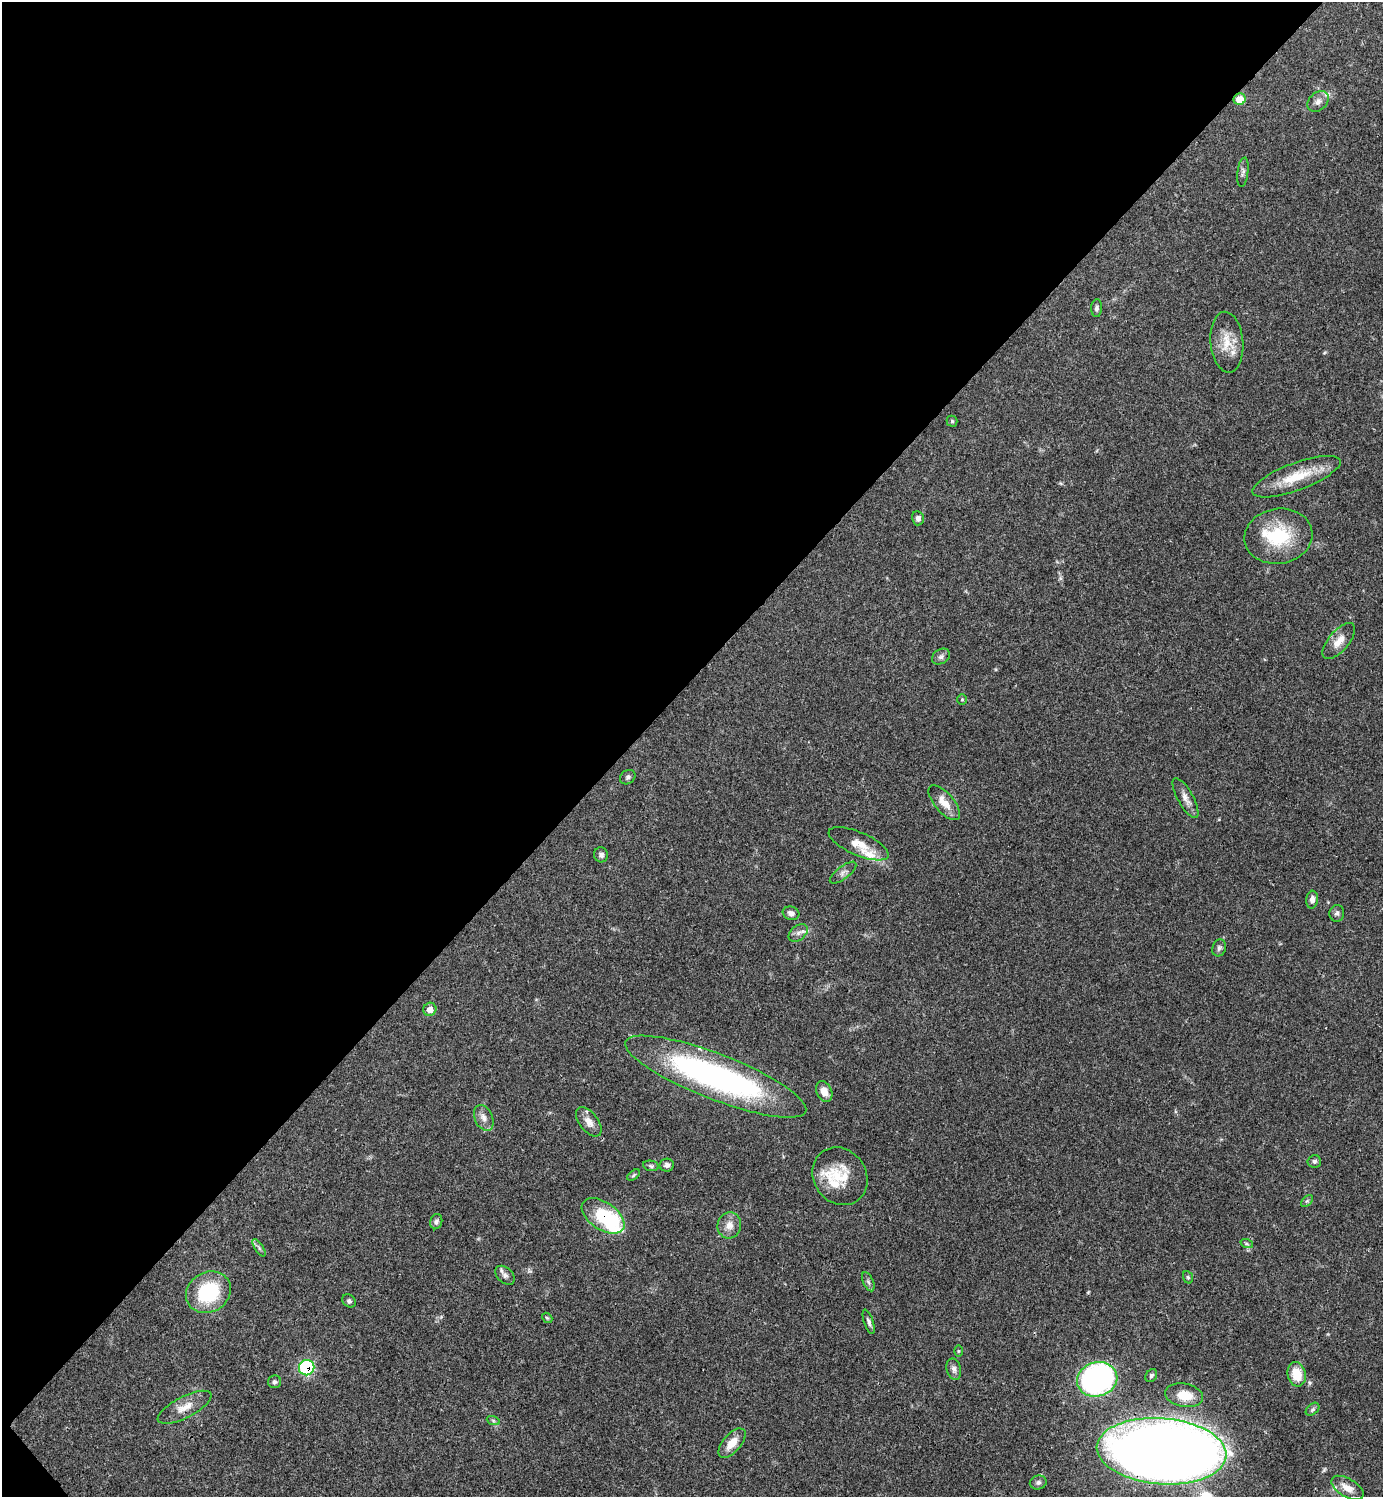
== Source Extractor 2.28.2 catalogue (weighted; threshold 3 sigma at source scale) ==
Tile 5 of 4 x 4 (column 1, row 2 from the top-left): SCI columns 299-1679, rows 2989-4483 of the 5981 x 5982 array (HDU 1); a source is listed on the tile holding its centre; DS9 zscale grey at full resolution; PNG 1385 x 1499 px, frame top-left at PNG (2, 2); each listed source drawn as its Kron ellipse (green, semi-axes under 4 px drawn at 4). Shown black and unused: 46% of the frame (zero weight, under 3 of 4 exposures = <1% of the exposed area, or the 3 px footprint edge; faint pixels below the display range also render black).
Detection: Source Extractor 2.28.2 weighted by HDU 2 'WHT'; one run over the whole footprint, this tile lists its part. Background 0.0392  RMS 0.0027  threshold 0.012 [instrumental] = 3 sigma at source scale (4.5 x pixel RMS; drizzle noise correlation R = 1.50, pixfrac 1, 0.05/0.05 arcsec/px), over >= 5 px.
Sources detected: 70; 1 inside a brighter object's white glare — neither listed nor drawn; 8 inside a brighter listed object's ellipse — not listed separately; the other 61 listed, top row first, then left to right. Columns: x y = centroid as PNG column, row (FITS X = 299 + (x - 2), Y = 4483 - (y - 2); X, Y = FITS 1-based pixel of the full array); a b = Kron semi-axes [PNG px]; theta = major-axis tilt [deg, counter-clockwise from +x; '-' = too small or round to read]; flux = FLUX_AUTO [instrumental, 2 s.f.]
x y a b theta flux
1240 99 6 5 - 4.4
1318 101 12 8 42 1.5
1243 172 15 5 82 0.88
1097 308 9 5 86 0.7
1227 342 30 16 -85 5.8
952 421 5 5 - 0.42
1296 477 47 13 20 9.5
918 518 7 6 - 0.92
1278 536 34 27 9 15
1339 641 22 10 50 3.2
941 657 10 7 32 0.91
962 699 5 4 - 0.34
628 777 8 6 35 0.64
1186 798 22 7 -61 2
944 803 21 9 -49 3.7
859 844 32 11 -23 4.3
601 855 7 7 - 0.88
843 873 16 6 38 1.2
1312 900 9 6 86 1.3
791 913 8 6 -19 1.1
1337 913 8 7 - 0.77
798 933 11 7 39 1.2
1219 948 9 6 72 0.78
430 1009 7 6 - 1.9
716 1077 97 22 -21 79
824 1091 11 7 -66 2.3
484 1118 13 9 -66 1.8
589 1122 17 9 -52 2.2
1314 1161 7 6 - 0.67
667 1165 7 6 - 0.96
651 1166 8 5 -11 0.51
634 1175 7 4 37 0.41
840 1176 30 26 -54 9.3
1307 1201 7 4 44 0.47
603 1216 24 14 -34 14
436 1222 8 6 74 0.73
729 1225 13 11 74 2.4
1247 1244 6 4 -19 0.43
259 1248 10 4 -57 0.63
505 1275 11 7 -43 1.2
1188 1277 6 5 - 0.41
868 1282 10 5 -65 0.7
208 1292 23 20 30 17
349 1301 7 6 - 0.58
547 1318 6 4 -42 0.35
869 1322 13 4 -71 0.83
958 1351 5 3 - 0.28
307 1368 8 7 - 24
954 1369 11 7 -75 1.1
1297 1374 12 9 -77 5.6
1151 1376 7 5 55 0.54
1097 1379 20 17 17 77
275 1382 6 6 - 0.61
1184 1395 19 11 -10 5.5
185 1407 30 10 27 3.7
1312 1409 8 5 42 0.5
493 1420 7 4 -20 0.47
732 1443 18 9 49 3.7
1162 1451 65 33 -4 600
1038 1482 8 7 - 0.74
1347 1488 18 9 -31 2.9
Overlapping masked pixels (flux is a lower limit): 3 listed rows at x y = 603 1216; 307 1368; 1162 1451